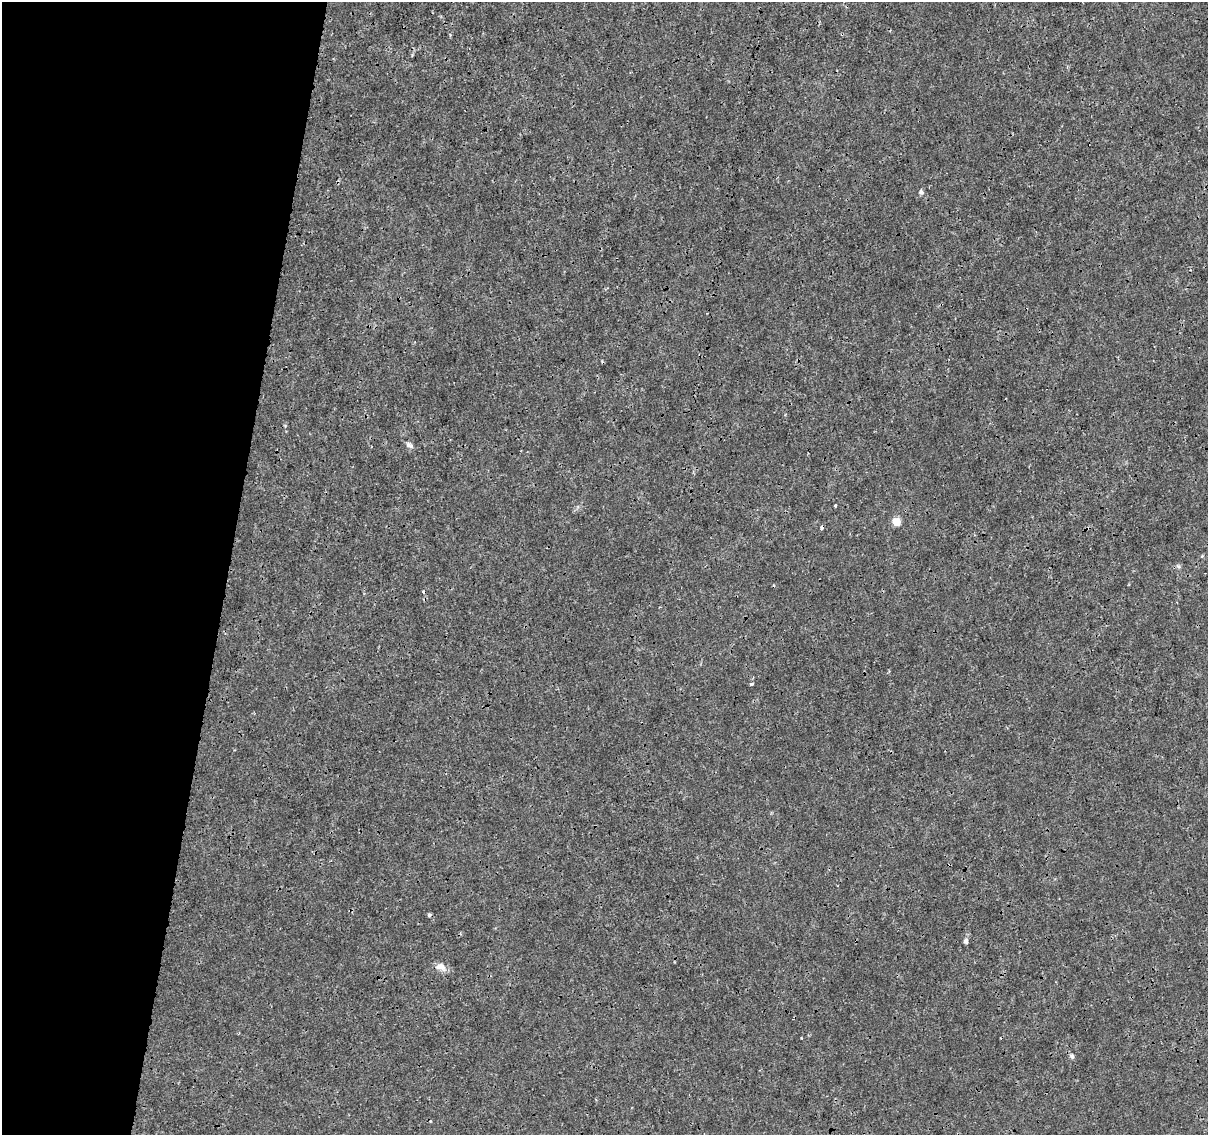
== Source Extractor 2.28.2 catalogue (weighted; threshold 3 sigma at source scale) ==
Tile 9 of 4 x 4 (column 1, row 3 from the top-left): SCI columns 10-1215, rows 1418-2550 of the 4831 x 5041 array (HDU 1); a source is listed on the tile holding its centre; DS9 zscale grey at full resolution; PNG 1210 x 1137 px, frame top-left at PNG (2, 2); no overlay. Shown black and unused: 19% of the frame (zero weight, under 3 of 4 exposures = <1% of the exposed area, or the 3 px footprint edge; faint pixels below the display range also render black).
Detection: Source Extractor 2.28.2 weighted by HDU 2 'WHT'; one run over the whole footprint, this tile lists its part. Background 1.45e-04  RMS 7.4e-04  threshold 0.00333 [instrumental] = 3 sigma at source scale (4.5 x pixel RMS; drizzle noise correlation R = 1.50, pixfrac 1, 0.0396/0.0396 arcsec/px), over >= 5 px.
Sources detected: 12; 3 cosmic-ray / hot-pixel residue — not listed; the other 9 listed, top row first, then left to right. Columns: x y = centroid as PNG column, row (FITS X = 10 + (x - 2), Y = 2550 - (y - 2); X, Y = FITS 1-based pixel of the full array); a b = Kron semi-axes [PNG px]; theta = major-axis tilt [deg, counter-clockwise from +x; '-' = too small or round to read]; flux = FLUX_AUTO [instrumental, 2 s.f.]
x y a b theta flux
921 192 6 6 - 0.2
409 445 11 6 -28 0.27
835 506 3 3 - 0.13
896 522 5 5 - 1.9
1178 566 6 5 - 0.14
751 684 4 3 - 0.13
966 941 7 5 86 0.21
440 967 15 10 -20 0.55
1072 1056 7 5 -70 0.19